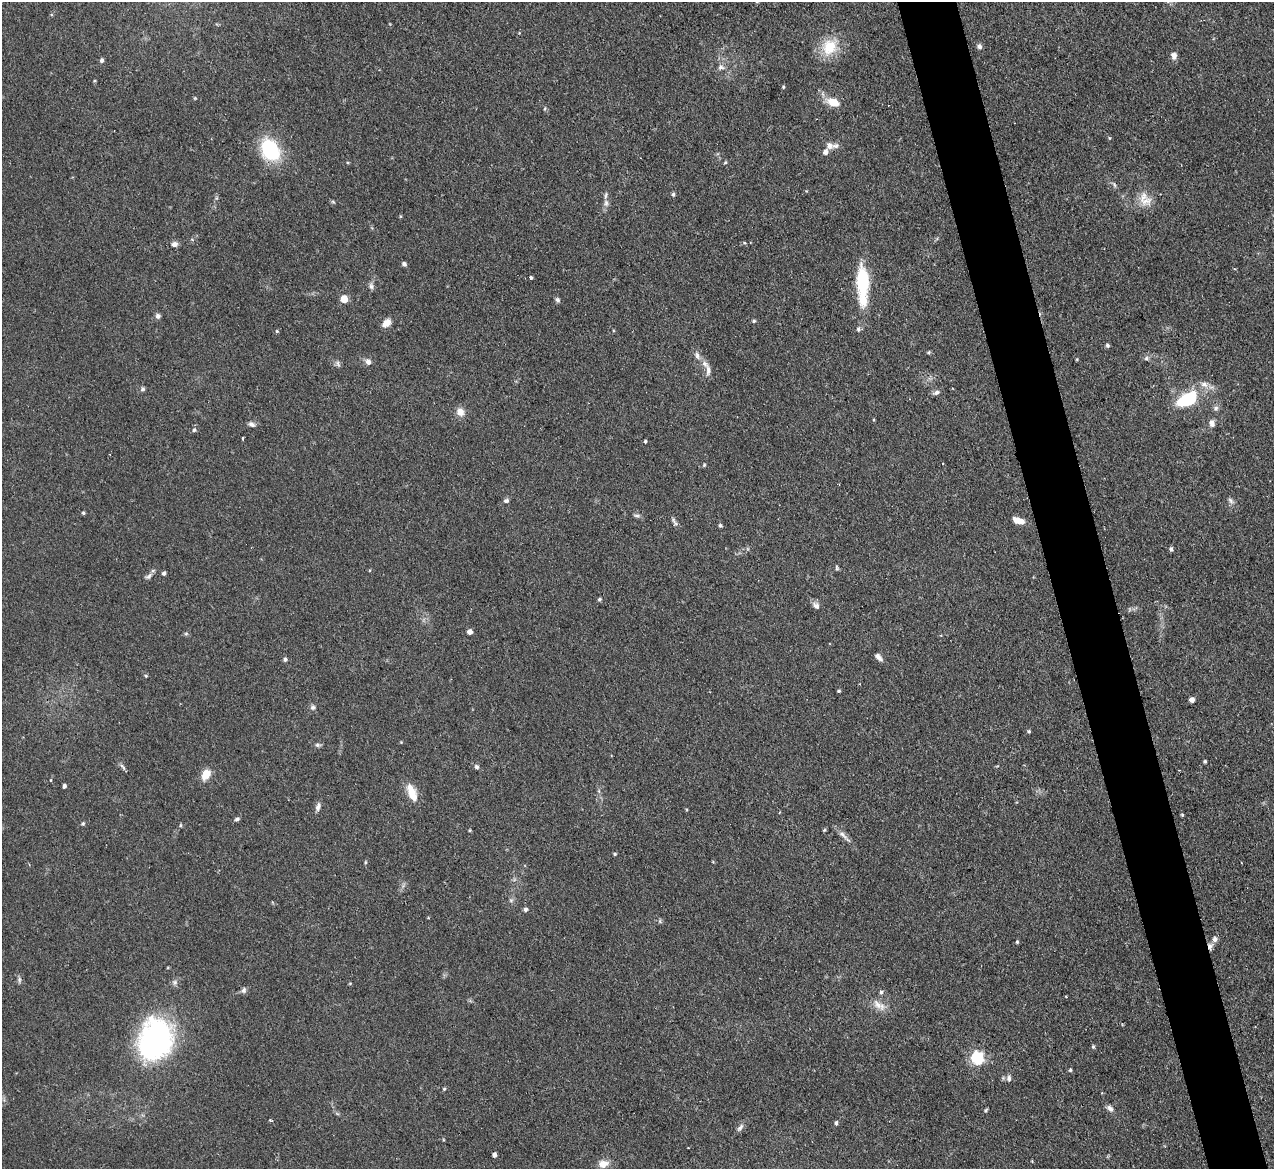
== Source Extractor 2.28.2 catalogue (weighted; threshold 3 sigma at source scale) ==
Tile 6 of 4 x 4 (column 2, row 2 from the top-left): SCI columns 1273-2544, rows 2594-3760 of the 5089 x 5065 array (HDU 1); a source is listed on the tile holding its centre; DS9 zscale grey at full resolution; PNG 1276 x 1171 px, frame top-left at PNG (2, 2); no overlay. Shown black and unused: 5% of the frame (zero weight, under 2 of 3 exposures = <1% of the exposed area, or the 3 px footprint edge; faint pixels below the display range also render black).
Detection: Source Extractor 2.28.2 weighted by HDU 2 'WHT'; one run over the whole footprint, this tile lists its part. Background 0.0886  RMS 0.0061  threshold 0.0274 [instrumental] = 3 sigma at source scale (4.5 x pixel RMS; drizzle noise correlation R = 1.50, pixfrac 1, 0.05/0.05 arcsec/px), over >= 5 px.
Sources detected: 125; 1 cosmic-ray / hot-pixel residue — not listed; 7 inside a brighter listed object's ellipse — not listed separately; the other 117 listed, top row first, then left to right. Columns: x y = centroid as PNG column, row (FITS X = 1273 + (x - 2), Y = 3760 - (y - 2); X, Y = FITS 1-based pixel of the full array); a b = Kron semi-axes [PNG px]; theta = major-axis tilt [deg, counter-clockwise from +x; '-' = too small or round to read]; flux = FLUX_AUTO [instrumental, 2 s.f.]
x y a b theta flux
979 46 7 6 - 1.7
829 47 23 19 69 18
1174 56 8 6 -83 3
102 60 5 4 - 1.7
721 67 8 7 - 2.2
94 81 4 3 - 0.62
783 87 4 3 - 0.72
195 98 4 4 - 0.54
833 102 15 9 -21 9.4
544 109 5 3 - 0.59
1109 138 5 3 - 0.57
829 146 9 8 - 2.7
270 150 22 16 -59 42
825 152 5 5 - 3.3
725 162 5 4 - 0.78
1114 185 7 4 -70 1.1
673 194 5 4 - 1.2
1146 201 18 13 17 8.5
333 202 6 4 -19 0.82
606 203 9 6 -81 2.2
745 243 4 4 - 0.74
174 244 8 6 7 2.5
404 264 5 5 - 1.7
531 277 4 3 - 2.2
862 282 35 13 -89 33
371 286 9 6 -72 1.9
344 299 5 5 - 16
557 300 7 5 -56 1.4
158 316 7 6 - 1.8
754 321 5 4 - 0.94
386 323 10 7 37 5.2
858 329 7 5 -90 1.4
277 331 5 4 - 0.74
1107 345 5 4 - 1.2
929 352 5 4 - 0.84
1146 358 6 5 - 1.2
1077 359 3 3 - 0.54
368 362 7 6 - 2.8
338 364 9 5 -71 1.6
705 364 11 8 -42 3.2
143 389 7 5 17 1.2
936 392 9 6 20 1.9
1186 399 32 16 27 27
1216 408 8 7 - 1.7
460 412 10 9 - 4.9
1212 423 10 7 -78 2.7
252 424 10 6 -26 2
194 430 6 5 - 1.4
243 438 3 3 - 1.4
645 441 3 3 - 0.76
942 463 3 2 - 0.67
704 465 5 4 - 0.74
506 500 6 5 - 1.6
1230 501 10 5 -50 1.8
83 513 4 4 - 0.9
637 515 9 4 0 1.3
1018 521 13 6 -18 6.7
675 524 7 4 -71 1.4
720 525 5 4 - 1
1171 549 6 4 -81 1.2
837 568 7 4 -73 0.96
164 573 4 4 - 1.6
149 576 12 6 43 2.2
599 599 5 4 - 0.92
816 605 11 7 -50 2.7
470 632 5 5 - 2.7
186 634 6 4 0 0.9
878 657 10 5 -45 2.7
285 659 5 5 - 1.4
146 676 5 3 - 0.65
839 691 4 3 - 0.71
1192 700 5 4 - 3
313 707 7 6 - 1.7
1029 731 4 4 - 0.86
401 742 4 4 - 0.49
317 745 7 5 -20 1.3
1205 761 5 3 - 0.78
123 767 10 4 -54 1.6
476 767 6 5 - 1.5
206 775 13 9 60 7.8
51 780 5 3 - 0.55
64 786 4 3 - 1.6
412 793 23 9 -68 10
318 806 11 6 70 2.5
1182 815 4 3 - 0.69
237 819 7 4 16 1.3
83 823 5 5 - 1
180 825 5 3 - 0.7
470 830 5 3 - 0.58
824 830 5 4 - 0.71
844 836 22 6 -43 3.6
615 854 5 4 - 0.74
365 862 5 3 - 0.69
511 900 6 5 - 1.2
525 909 5 5 - 1.4
660 921 6 4 73 0.83
1017 942 5 4 - 0.73
1210 946 9 6 71 2.6
19 980 9 5 90 1.3
350 983 5 3 - 0.56
244 990 9 6 66 1.7
881 992 6 5 - 1.2
1066 996 3 2 - 0.55
879 1005 22 9 -35 6.3
155 1039 31 25 70 180
1093 1047 5 4 - 0.86
977 1058 6 6 - 99
1070 1070 5 4 - 0.83
1009 1078 8 6 -86 2.1
444 1089 4 4 - 0.75
1110 1108 10 6 -45 2.4
986 1110 5 4 - 0.95
271 1120 5 3 - 0.69
836 1123 5 4 - 1.2
740 1128 13 6 51 2.3
494 1155 4 4 - 2.1
603 1164 14 10 9 5.4
Overlapping masked pixels (flux is a lower limit): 1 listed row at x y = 1210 946